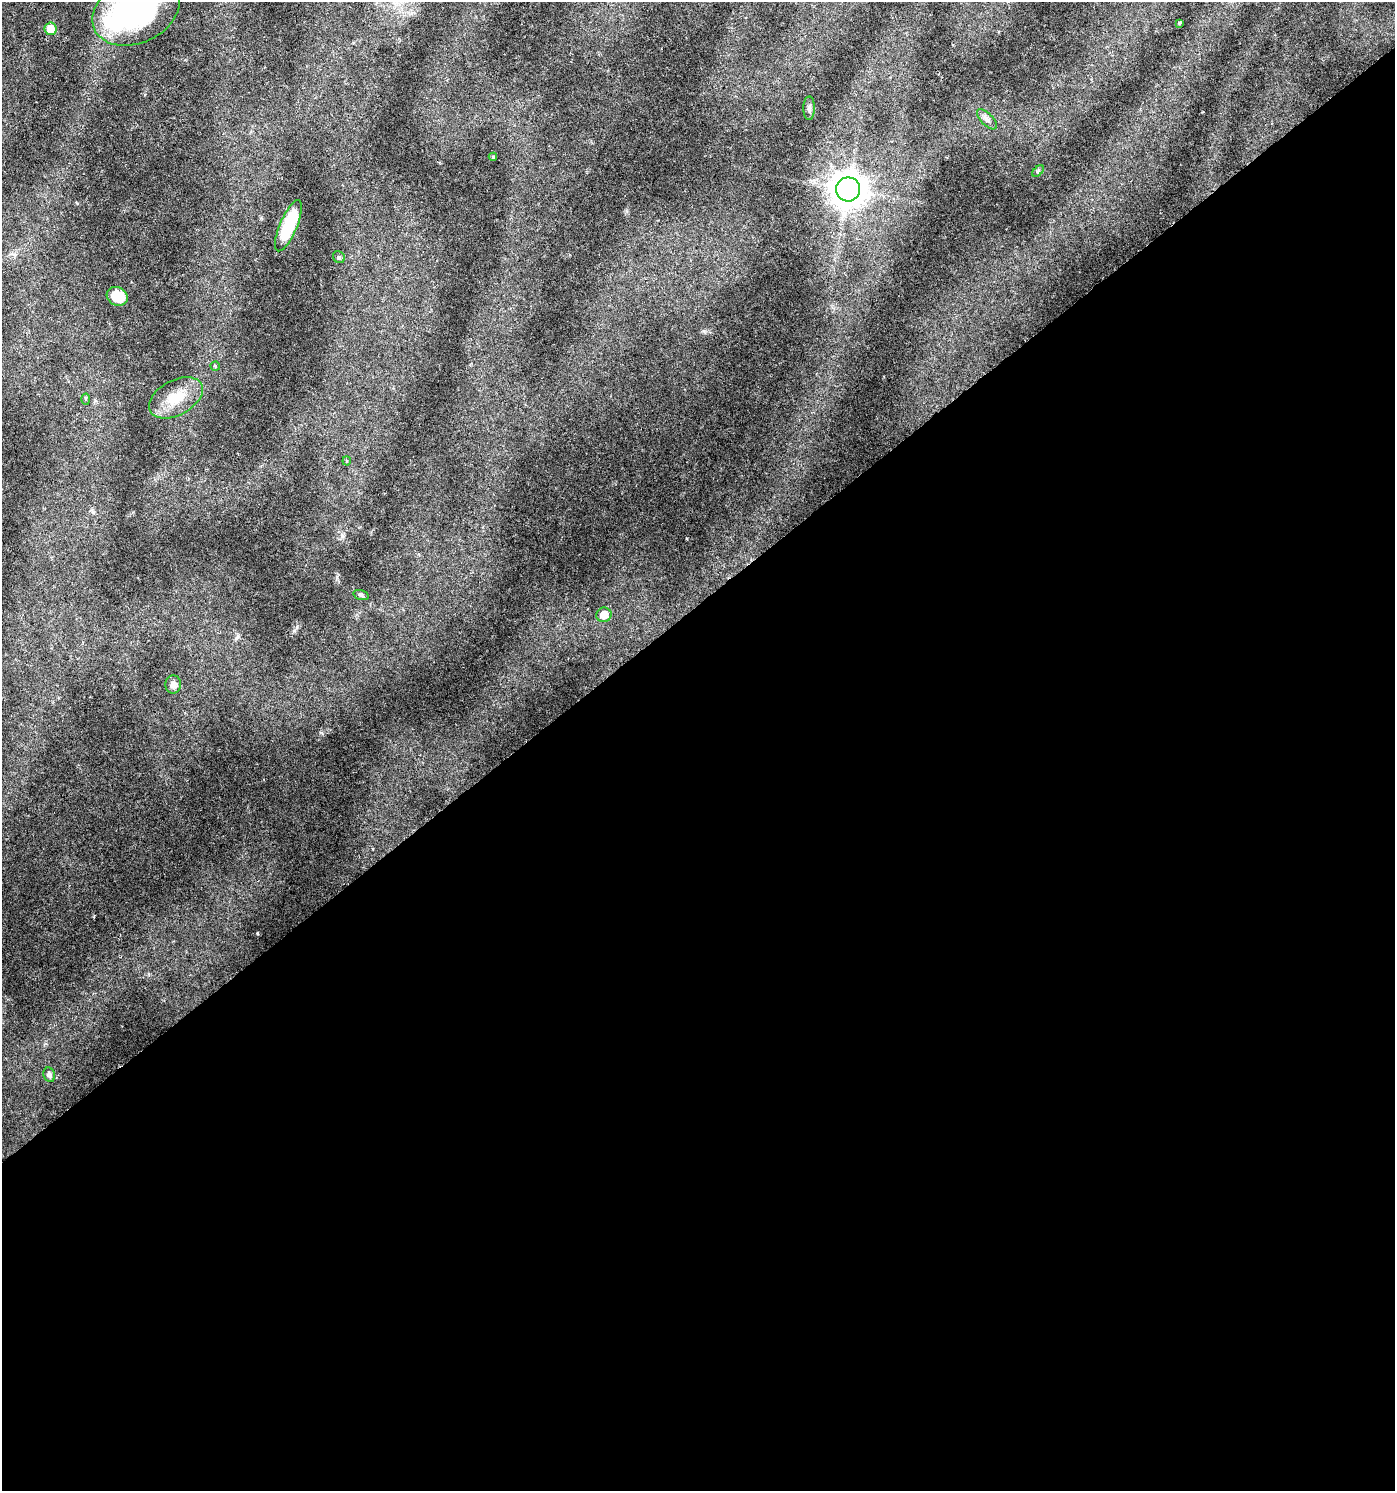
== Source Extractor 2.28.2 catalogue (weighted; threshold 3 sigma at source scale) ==
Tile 15 of 4 x 4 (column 3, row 4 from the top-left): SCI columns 2917-4309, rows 4-1492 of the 5896 x 5961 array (HDU 1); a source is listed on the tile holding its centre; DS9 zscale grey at full resolution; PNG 1397 x 1493 px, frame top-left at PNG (2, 2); each listed source drawn as its Kron ellipse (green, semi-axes under 4 px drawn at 4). Shown black and unused: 59% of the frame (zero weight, under 3 of 6 exposures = <1% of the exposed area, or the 3 px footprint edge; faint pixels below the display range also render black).
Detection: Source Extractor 2.28.2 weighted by HDU 2 'WHT'; one run over the whole footprint, this tile lists its part. Background 0.0224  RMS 0.0023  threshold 0.00929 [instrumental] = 3 sigma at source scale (4.09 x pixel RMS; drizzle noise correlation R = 1.36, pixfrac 0.8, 0.0396/0.0396 arcsec/px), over >= 5 px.
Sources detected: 20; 1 inside a brighter object's white glare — neither listed nor drawn; the other 19 listed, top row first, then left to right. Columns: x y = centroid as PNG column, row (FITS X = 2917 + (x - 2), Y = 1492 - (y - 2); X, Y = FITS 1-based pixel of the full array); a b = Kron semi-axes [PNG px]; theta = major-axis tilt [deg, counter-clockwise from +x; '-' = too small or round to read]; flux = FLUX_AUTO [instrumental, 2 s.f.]
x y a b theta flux
136 11 46 32 25 49
1179 23 3 3 - 0.26
51 29 6 6 - 3.7
809 108 12 5 90 0.65
987 119 13 6 -45 0.85
493 157 4 4 - 0.28
1038 171 7 4 45 0.31
848 189 12 12 - 300
288 226 27 8 67 8.5
339 257 6 5 - 0.35
117 296 11 9 -27 3.4
215 366 5 4 - 0.28
176 398 29 17 28 5.7
86 399 5 3 - 0.25
347 461 4 4 - 0.26
361 595 8 5 -16 0.42
604 615 8 7 - 2.5
173 684 9 8 - 1.1
49 1075 7 5 -71 0.71
Isophote crosses this tile's border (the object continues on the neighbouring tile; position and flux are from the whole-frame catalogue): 1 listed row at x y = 136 11
Unlisted compact peaks at least as high as the median listed source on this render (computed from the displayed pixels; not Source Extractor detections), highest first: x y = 297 626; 322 733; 337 577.